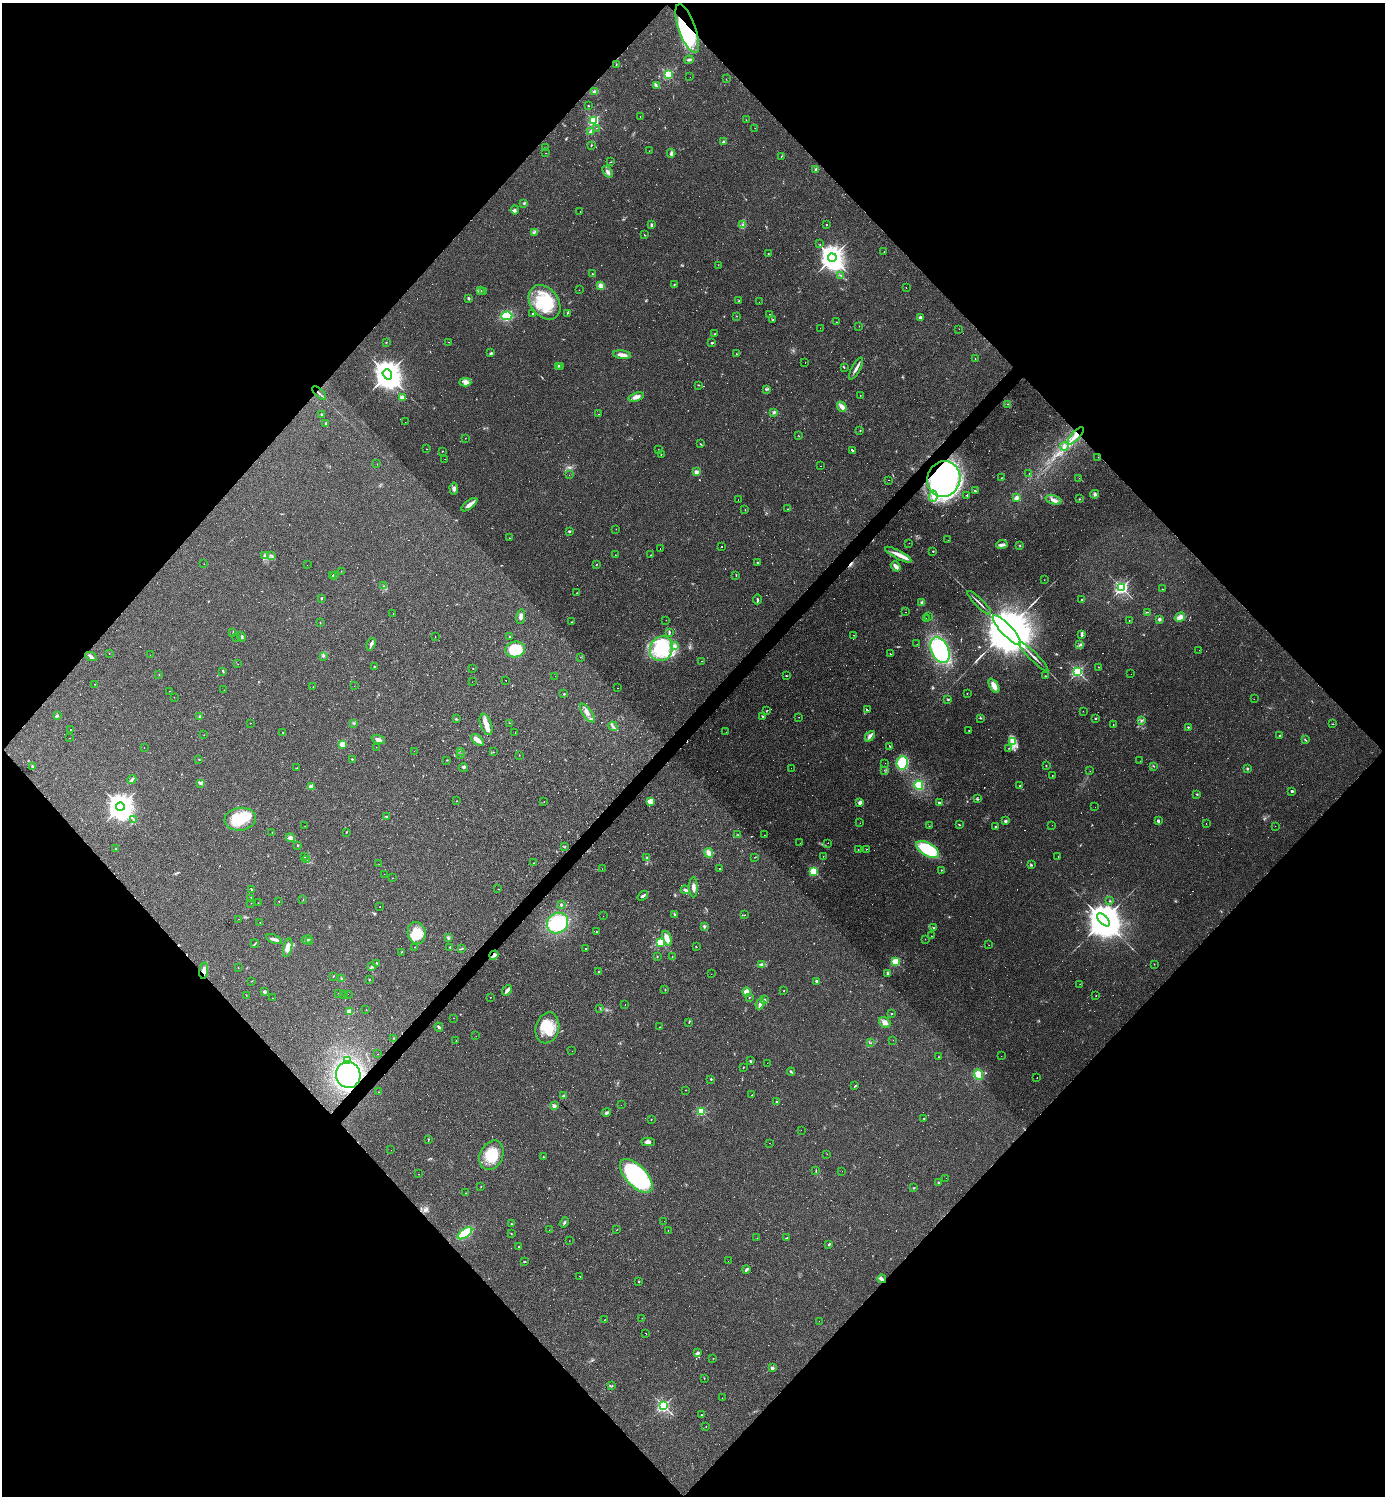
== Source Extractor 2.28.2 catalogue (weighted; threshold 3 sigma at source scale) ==
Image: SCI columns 295-5824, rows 1-5976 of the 5976 x 5976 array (HDU 1 of 3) = the unmasked area's bounding box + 8 px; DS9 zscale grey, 4 x 4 block average (1 PNG px = mean of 4 x 4 image px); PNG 1387 x 1498 px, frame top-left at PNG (2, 3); each listed source drawn as its Kron ellipse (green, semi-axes under 4 px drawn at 4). Shown black and unused: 51% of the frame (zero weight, under 2 of 3 exposures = <1% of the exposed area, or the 3 px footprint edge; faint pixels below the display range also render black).
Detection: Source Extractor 2.28.2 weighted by HDU 2 'WHT'. Background 0.0635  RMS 0.0069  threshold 0.0312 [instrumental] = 3 sigma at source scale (4.5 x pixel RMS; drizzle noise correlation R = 1.50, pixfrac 1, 0.05/0.05 arcsec/px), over >= 5 px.
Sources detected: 815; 28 too faint to see at this stretch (4 x 4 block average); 5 inside a brighter object's white glare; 217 cosmic-ray / hot-pixel residue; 2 long thin detections or spike segments (spike, bleed or trail) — neither listed nor drawn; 8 coinciding with a brighter row at this scale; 27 inside a brighter listed object's ellipse — not listed separately; of the other 528, all 500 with FLUX_AUTO >= 0.588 (the completeness limit of this list) listed and drawn (28 fainter detections not listed), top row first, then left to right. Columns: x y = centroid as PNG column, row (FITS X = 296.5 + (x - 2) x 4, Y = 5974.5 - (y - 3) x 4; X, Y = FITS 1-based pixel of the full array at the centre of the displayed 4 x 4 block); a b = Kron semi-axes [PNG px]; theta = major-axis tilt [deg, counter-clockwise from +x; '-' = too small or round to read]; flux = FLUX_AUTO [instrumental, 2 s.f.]
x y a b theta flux
687 29 26 8 -70 270
689 60 4 2 - 5.9
616 64 2 2 - 2.1
668 75 2 2 - 420
690 77 2 2 - 0.65
726 79 2 2 - 0.91
657 86 2 2 - 2.8
594 91 3 2 - 7.9
588 106 2 2 - 2.9
640 116 2 2 - 1
746 120 2 2 - 0.94
594 121 2 2 - 580
596 128 2 2 - 0.76
755 128 2 2 - 0.87
590 132 4 2 - 5.2
723 142 4 2 - 5.3
591 145 2 2 - 2.9
545 148 2 2 - 2.4
649 151 2 2 - 0.89
546 153 2 2 - 0.75
671 153 4 2 - 12
781 157 2 2 - 1.2
611 162 2 2 - 1.4
816 170 2 2 - 51
607 172 6 3 -52 12
524 203 3 2 - 3
515 210 4 3 - 7
580 211 2 2 - 1.4
651 225 4 2 - 5.7
743 225 2 2 - 2.5
826 225 2 2 - 6.9
534 232 2 2 - 3.9
644 235 2 2 - 1.7
820 244 2 2 - 0.88
884 252 2 2 - 1.6
768 253 2 2 - 1.5
832 258 4 3 - 5200
718 265 2 2 - 1.1
592 274 2 2 - 8.2
841 275 2 2 - 2.2
674 285 2 2 - 2
601 286 4 3 - 17
906 288 2 2 - 1.2
579 290 2 2 - 1.2
480 291 4 3 - 7.1
483 291 2 2 - 1.8
469 298 3 2 - 7.5
739 300 2 2 - 2.8
545 302 19 14 -53 180
759 302 2 2 - 0.82
567 313 2 2 - 2.2
532 314 2 2 - 7.8
770 315 3 2 - 3.6
507 316 5 4 - 120
736 316 2 2 - 1.2
920 317 2 2 - 54
773 320 2 2 - 4.7
836 322 2 2 - 1.2
859 326 2 2 - 0.69
820 328 2 2 - 0.62
959 329 2 2 - 0.59
714 334 2 2 - 2
386 342 2 2 - 1.9
448 342 2 2 - 1.7
712 343 2 2 - 20
491 353 3 3 - 4.4
736 354 2 2 - 1.7
622 355 9 3 -6 28
975 359 2 2 - 1.7
805 362 2 2 - 1.6
558 366 3 2 - 3.9
560 367 2 2 - 1.3
844 367 2 2 - 1.9
856 368 12 2 60 17
387 374 5 4 - 8400
465 382 6 4 -3 16
698 385 2 2 - 1.6
766 389 3 2 - 3.1
319 393 8 2 -43 7.2
860 395 2 2 - 1.1
636 397 8 3 18 23
402 398 2 2 - 100
1007 404 2 2 - 3.3
842 407 5 3 - 23
774 412 3 3 - 6.5
599 414 2 2 - 0.96
321 415 3 2 - 3.1
405 422 2 2 - 0.61
326 424 2 2 - 6.4
860 431 2 2 - 2.1
798 435 2 2 - 1.2
1076 436 11 3 48 27
465 438 2 2 - 1.2
700 444 2 2 - 1.5
1064 446 4 2 - 5.5
427 449 2 2 - 1.7
658 449 2 2 - 0.86
852 450 3 2 - 130
442 451 2 2 - 4.7
661 454 2 2 - 4.4
1098 457 2 2 - 1.6
445 459 2 2 - 0.72
377 464 2 2 - 0.99
821 466 2 2 - 2.8
696 472 2 2 - 78
1029 473 2 2 - 0.69
569 475 2 2 - 0.69
1001 478 2 2 - 1.2
1079 478 2 2 - 0.6
944 479 18 16 68 780
889 480 2 2 - 8.8
454 488 6 4 -85 10
975 491 2 2 - 3.4
1095 494 4 3 - 6.6
967 495 2 2 - 10
933 496 6 3 88 15
1017 498 4 3 - 14
1079 499 2 2 - 2.3
738 500 2 2 - 0.8
1053 500 8 3 -14 18
469 505 9 3 37 25
788 509 2 2 - 1.2
745 510 2 2 - 1
616 529 2 2 - 0.72
569 531 2 2 - 19
509 538 2 2 - 4.1
948 540 2 2 - 1.2
909 543 2 2 - 0.89
1002 544 5 3 - 10
722 546 2 2 - 3.2
1020 546 2 2 - 2.9
660 549 2 2 - 52
933 551 2 2 - 8.6
265 555 4 2 - 4.2
271 555 3 2 - 3.7
615 555 2 2 - 1.6
651 555 2 2 - 11
898 555 14 4 -28 34
757 563 2 2 - 12
204 564 2 2 - 0.78
307 565 2 2 - 1.3
596 565 2 2 - 1.8
896 566 5 3 - 19
341 571 2 2 - 1.4
333 576 3 2 - 3.5
335 576 3 2 - 2.7
736 576 2 2 - 2.4
1044 580 2 2 - 0.96
384 586 2 2 - 2.3
1122 588 2 2 - 1100
1162 589 2 2 - 1.8
577 593 2 2 - 1.8
322 598 3 2 - 3.4
757 599 5 2 - 5.5
1081 599 2 2 - 2.7
922 602 4 3 - 9.2
979 603 16 2 -45 14
906 612 2 2 - 0.99
1147 612 3 2 - 2.9
393 613 2 2 - 0.74
928 616 2 2 - 1.9
521 617 7 3 81 14
1180 617 5 3 - 26
926 618 2 2 - 1.3
1159 619 3 3 - 8.6
666 620 2 2 - 1.1
1129 621 2 2 - 1.2
320 622 2 2 - 1
572 622 2 2 - 1.5
1007 630 19 5 -47 57000
670 632 3 2 - 3.1
233 633 2 2 - 1
1082 634 4 2 - 5.9
853 635 2 2 - 1.1
509 636 2 2 - 2.8
237 637 2 2 - 1.2
241 637 5 2 - 7.2
435 637 2 2 - 7.3
371 644 7 2 72 14
917 644 2 2 - 0.78
1080 645 2 2 - 2.5
674 646 3 3 - 7
515 649 10 8 7 120
661 649 13 11 62 230
940 650 13 8 -67 450
1199 650 2 2 - 1.3
109 653 2 2 - 1.4
890 654 2 2 - 41
150 655 2 2 - 1.3
323 656 3 2 - 2.6
91 657 6 3 -26 11
580 657 2 2 - 0.67
1034 657 20 2 -45 17
702 661 2 2 - 0.85
238 664 2 2 - 0.59
374 666 2 2 - 1.9
1099 667 2 2 - 1.3
473 668 2 2 - 3
223 672 2 2 - 2.6
1078 672 2 2 - 780
1131 674 2 2 - 1.3
159 675 2 2 - 1.8
555 676 2 2 - 0.7
786 676 2 2 - 1.8
1045 676 2 2 - 2.7
506 680 2 2 - 2.9
472 682 2 2 - 1.1
94 684 2 2 - 1.1
354 686 2 2 - 0.66
994 686 8 4 -60 33
313 687 2 2 - 0.9
618 688 2 2 - 2.9
224 690 2 2 - 0.88
169 691 2 2 - 0.86
563 694 2 2 - 1.6
967 694 2 2 - 1.5
174 697 2 2 - 1.1
948 699 3 2 - 3.9
1254 699 2 2 - 1.8
767 710 2 2 - 1.6
867 710 3 2 - 220
1083 711 2 2 - 0.92
587 713 11 4 -55 23
57 715 2 2 - 3.7
762 716 2 2 - 3.2
200 717 3 3 - 5.2
799 717 2 2 - 0.92
981 718 2 2 - 1.6
1095 718 2 2 - 4
456 719 3 2 - 4.4
1141 720 2 2 - 2.8
251 723 2 2 - 1.2
353 723 2 2 - 3.1
509 723 2 2 - 1.5
486 724 11 5 -71 34
1333 724 2 2 - 1.4
1113 725 2 2 - 1.2
613 726 5 2 - 7.8
1188 727 2 2 - 8.9
70 730 2 2 - 3.9
969 731 2 2 - 1.4
515 732 2 2 - 3.2
726 732 2 2 - 0.61
282 733 2 2 - 1
204 735 2 2 - 2.4
870 736 6 3 47 11
1280 736 2 2 - 19
69 738 2 2 - 0.6
378 740 7 3 -18 15
477 740 8 3 -40 28
1305 740 4 2 - 2.7
1013 742 4 3 - 13
343 744 2 2 - 210
890 746 3 2 - 140
144 747 2 2 - 0.81
376 747 2 2 - 0.85
1009 748 2 2 - 1.4
414 751 2 2 - 0.8
461 751 2 2 - 2.2
493 752 2 2 - 1.2
460 754 2 2 - 1.3
519 755 2 2 - 1.3
352 759 2 2 - 2.6
199 760 2 2 - 0.93
447 760 2 2 - 2
1140 761 2 2 - 0.97
885 763 2 2 - 0.75
902 763 6 5 - 140
1046 766 2 2 - 1.5
1154 766 2 2 - 2.1
32 767 3 2 - 4.9
463 767 4 3 - 6.5
297 768 2 2 - 1.2
791 768 2 2 - 0.81
1247 769 2 2 - 7.5
884 770 2 2 - 0.72
1090 771 2 2 - 0.91
1052 775 2 2 - 1.1
132 779 4 3 - 7.6
201 783 2 2 - 45
919 785 5 4 - 100
1020 786 2 2 - 1.8
311 787 2 2 - 110
1292 791 2 2 - 22
1197 794 2 2 - 3.3
977 799 2 2 - 1.9
457 801 2 2 - 1.6
650 801 3 3 - 26
544 802 2 2 - 1.6
860 802 3 3 - 14
939 802 2 2 - 18
120 807 4 4 - 5800
1095 807 2 2 - 0.85
386 817 3 2 - 3.3
240 819 16 11 8 120
134 820 3 3 - 5.4
1005 821 2 2 - 36
1158 821 2 2 - 9.7
860 823 2 2 - 0.67
1206 823 2 2 - 1.9
959 825 2 2 - 2.6
1052 825 2 2 - 0.79
305 826 2 2 - 1.7
929 826 2 2 - 0.87
1275 826 2 2 - 0.81
995 827 2 2 - 9.8
272 832 2 2 - 0.98
347 832 2 2 - 2.2
738 835 2 2 - 2.1
764 835 2 2 - 1.6
290 838 4 4 - 13
800 843 2 2 - 0.83
828 843 2 2 - 0.85
298 845 2 2 - 7.5
564 847 2 2 - 2.4
115 849 2 2 - 3.1
866 849 2 2 - 1.5
928 849 12 6 -31 230
858 850 2 2 - 1.1
709 853 5 3 - 24
823 856 2 2 - 1.1
305 857 2 2 - 1.2
755 857 2 2 - 1.5
1058 857 2 2 - 1.3
646 858 4 2 - 3
307 859 2 2 - 2.3
534 863 2 2 - 1.5
379 864 2 2 - 1.5
1032 865 2 2 - 1.9
720 868 2 2 - 220
602 869 2 2 - 0.62
941 870 2 2 - 5.7
814 871 2 2 - 410
384 874 2 2 - 0.86
392 878 2 2 - 0.75
693 887 10 3 -90 17
251 889 2 2 - 3
498 889 2 2 - 1.1
685 890 5 3 - 8.2
643 896 6 3 40 8.4
251 898 2 2 - 5.9
303 899 2 2 - 1.2
279 901 2 2 - 3.4
1110 901 2 2 - 2.4
251 903 2 2 - 0.77
258 903 2 2 - 1
561 905 3 2 - 5.6
380 907 2 2 - 2.3
675 914 3 2 - 4.7
745 915 2 2 - 1.2
603 916 2 2 - 0.59
239 919 2 2 - 0.61
1103 920 8 4 -46 17000
260 922 2 2 - 1.7
558 923 11 10 - 220
704 926 4 3 - 5.2
934 928 2 2 - 3
597 932 2 2 - 13
417 933 11 9 -77 81
931 936 2 2 - 1.4
448 937 2 2 - 7.4
667 938 7 3 -70 38
274 939 8 3 -20 14
307 939 5 3 - 7.6
925 939 2 2 - 1.2
309 942 2 2 - 0.67
660 942 2 2 - 370
255 944 4 2 - 3.6
989 945 2 2 - 0.78
415 947 2 2 - 0.9
450 947 2 2 - 7.1
696 947 2 2 - 2.2
288 948 9 3 79 37
461 949 2 2 - 2.3
586 949 2 2 - 2.8
402 952 2 2 - 3
494 955 5 2 - 8.5
657 956 2 2 - 2.1
672 957 2 2 - 1.1
896 962 2 2 - 420
377 963 2 2 - 2.9
762 964 4 3 - 9
1154 964 2 2 - 1
371 967 2 2 - 5.3
238 968 2 2 - 1.2
204 971 8 4 83 27
599 971 2 2 - 9.3
888 973 3 2 - 8.9
711 974 2 2 - 0.69
333 976 3 2 - 1.8
341 978 2 2 - 1.7
369 980 2 2 - 2.4
252 981 2 2 - 1.4
817 981 2 2 - 44
1080 984 2 2 - 0.92
665 989 2 2 - 2.4
507 990 6 3 48 19
784 991 2 2 - 5.9
264 992 2 2 - 9.9
747 992 4 4 - 28
338 994 2 2 - 9.3
343 994 2 2 - 0.64
348 994 2 2 - 0.83
246 995 3 2 - 1.4
1096 995 2 2 - 1.2
490 997 2 2 - 1.3
749 997 2 2 - 4.8
272 998 2 2 - 0.64
764 999 2 2 - 2.2
760 1004 6 2 67 17
625 1005 2 2 - 1.2
600 1008 2 2 - 1.3
366 1010 2 2 - 1.6
349 1012 2 2 - 130
891 1014 2 2 - 1.7
453 1018 2 2 - 0.61
689 1022 2 2 - 2
885 1022 6 5 - 20
439 1027 4 3 - 6.3
660 1027 2 2 - 0.94
547 1028 15 11 75 100
476 1036 2 2 - 0.68
393 1038 2 2 - 2.4
893 1040 2 2 - 0.84
456 1041 2 2 - 0.9
871 1043 2 2 - 1.8
572 1051 2 2 - 0.64
378 1054 2 2 - 2.1
1001 1056 2 2 - 0.79
938 1057 2 2 - 1.6
348 1060 2 2 - 1.8
750 1061 2 2 - 13
767 1063 2 2 - 0.73
743 1067 2 2 - 1.8
791 1072 4 2 - 5.4
978 1074 5 4 - 39
348 1075 13 12 - 710
1037 1078 2 2 - 1.4
711 1079 2 2 - 7.7
855 1086 3 2 - 3.1
686 1090 2 2 - 3.5
378 1092 2 2 - 1.5
563 1095 4 2 - 4.5
752 1095 2 2 - 1.3
777 1102 3 2 - 3.4
621 1105 2 2 - 1.3
554 1106 2 2 - 17
701 1111 2 2 - 390
606 1112 4 2 - 7
651 1119 2 2 - 1.4
924 1119 2 2 - 2.7
801 1130 2 2 - 1.1
428 1139 2 2 - 1.9
648 1142 7 3 -2 13
769 1143 2 2 - 0.82
391 1150 2 2 - 1.3
827 1154 2 2 - 2.1
491 1155 15 11 63 110
543 1156 2 2 - 1.5
816 1171 2 2 - 1.8
842 1171 2 2 - 0.69
418 1174 2 2 - 1.9
636 1176 21 10 -46 600
946 1178 2 2 - 3.8
938 1182 2 2 - 9.1
481 1186 2 2 - 1.2
914 1188 2 2 - 2.5
466 1193 2 2 - 1.3
664 1221 2 2 - 0.83
564 1222 5 2 - 5.9
511 1224 2 2 - 2
549 1230 2 2 - 0.69
616 1230 2 2 - 1.1
668 1231 2 2 - 0.85
465 1233 8 4 36 170
511 1234 2 2 - 1.3
757 1238 2 2 - 1.1
787 1238 2 2 - 4.4
569 1241 2 2 - 1
829 1244 3 2 - 6.7
519 1247 2 2 - 7.1
524 1261 3 2 - 2.8
728 1261 2 2 - 0.68
746 1269 4 2 - 8
580 1276 2 2 - 83
882 1279 4 3 - 11
639 1281 2 2 - 6.3
642 1318 2 2 - 2.1
605 1320 2 2 - 1
819 1321 2 2 - 0.86
646 1333 2 2 - 190
698 1353 4 3 - 7.8
713 1358 2 2 - 1.3
772 1368 2 2 - 42
704 1378 2 2 - 1.3
612 1386 2 2 - 2.4
722 1398 2 2 - 0.79
664 1406 2 2 - 870
702 1415 2 2 - 2.4
706 1426 2 2 - 1.1
Overlapping masked pixels (flux is a lower limit): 6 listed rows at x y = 687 29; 319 393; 1076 436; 944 479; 204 971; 348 1075
Diffuse or blended objects may show on this block-average render without a row.